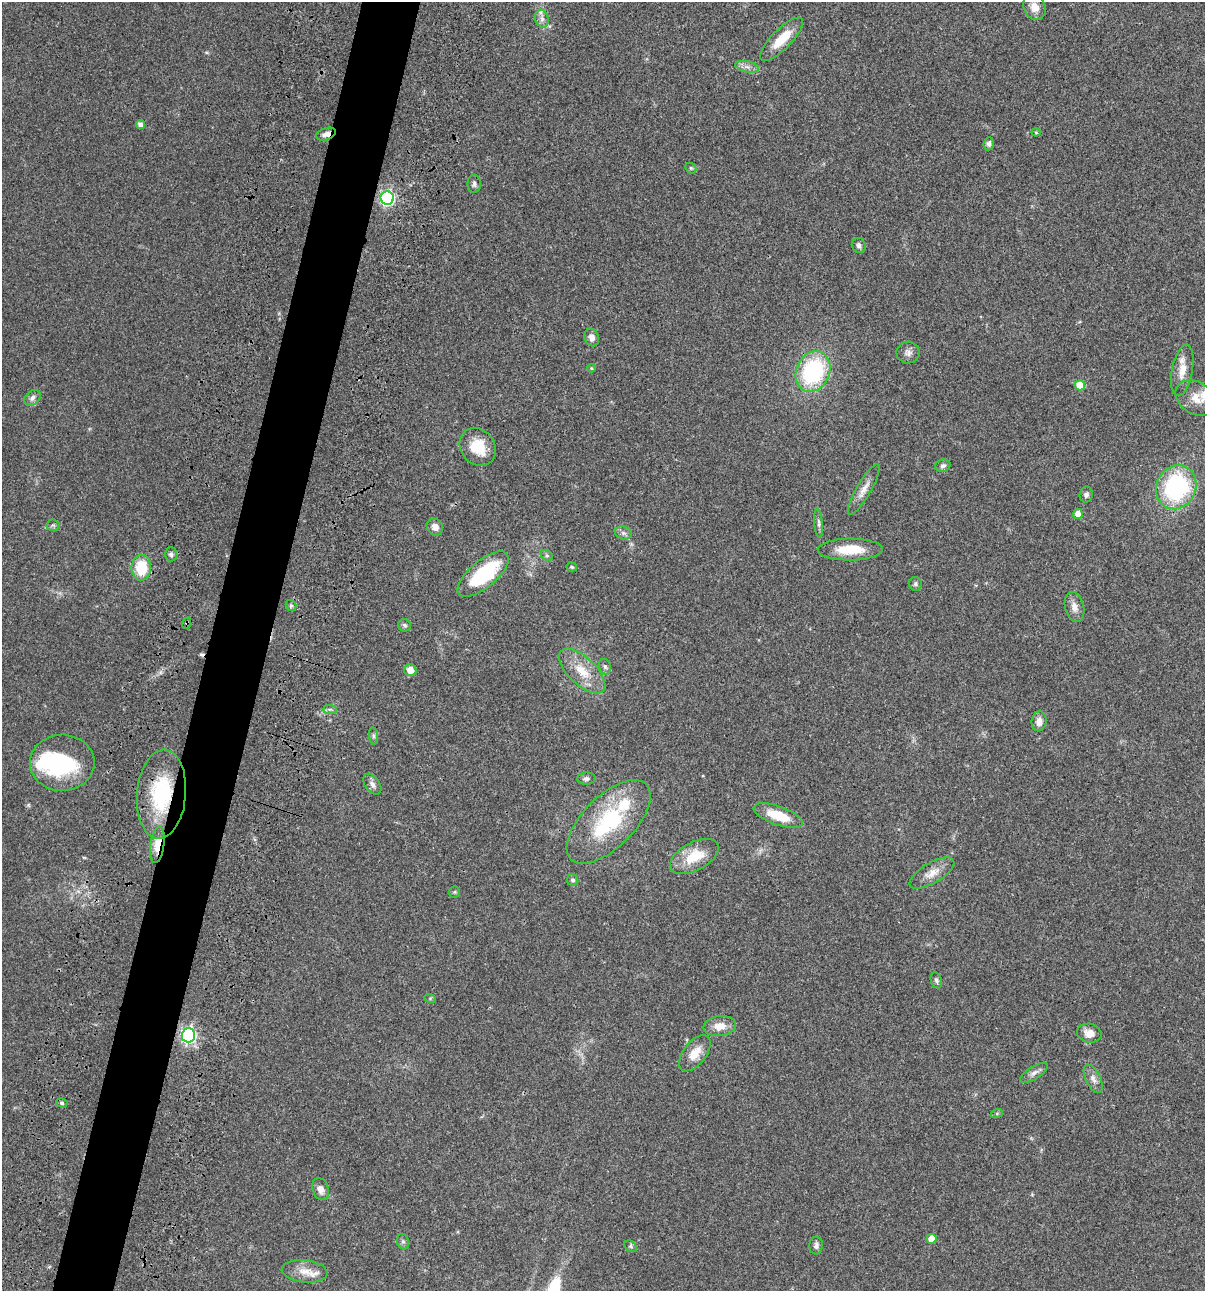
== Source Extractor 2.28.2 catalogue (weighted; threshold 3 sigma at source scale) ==
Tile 7 of 4 x 4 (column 3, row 2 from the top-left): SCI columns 2641-3843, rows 2697-3985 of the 5404 x 5390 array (HDU 1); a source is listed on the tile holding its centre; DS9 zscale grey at full resolution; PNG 1207 x 1293 px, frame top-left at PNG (2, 2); each listed source drawn as its Kron ellipse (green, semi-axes under 4 px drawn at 4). Shown black and unused: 5% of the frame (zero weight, under 3 of 4 exposures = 9% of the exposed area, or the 3 px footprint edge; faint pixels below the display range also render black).
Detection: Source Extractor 2.28.2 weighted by HDU 2 'WHT'; one run over the whole footprint, this tile lists its part. Background 0.0465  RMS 0.0053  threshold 0.0238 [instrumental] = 3 sigma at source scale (4.5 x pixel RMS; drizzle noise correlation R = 1.50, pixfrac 1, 0.05/0.05 arcsec/px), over >= 5 px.
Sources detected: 78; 1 cosmic-ray / hot-pixel residue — neither listed nor drawn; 3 inside a brighter listed object's ellipse — not listed separately; the other 74 listed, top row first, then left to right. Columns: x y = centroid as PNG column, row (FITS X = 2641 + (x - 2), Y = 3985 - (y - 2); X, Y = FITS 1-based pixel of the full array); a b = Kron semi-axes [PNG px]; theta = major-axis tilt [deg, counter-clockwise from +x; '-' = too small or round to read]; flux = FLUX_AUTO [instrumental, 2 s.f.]
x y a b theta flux
1034 7 13 10 -64 4.7
542 19 9 6 -75 2
782 39 29 10 45 12
747 67 12 5 -12 2.4
140 124 5 4 - 2.6
1036 132 4 4 - 0.53
326 134 10 6 17 2.4
989 144 7 5 85 1.4
691 168 6 5 - 0.75
474 184 9 6 89 1.4
387 198 7 6 - 120
859 245 8 7 - 1.5
592 338 9 7 -72 3.1
908 353 11 11 - 2.6
591 368 4 4 - 0.54
1182 370 26 10 79 7.1
813 371 21 16 66 55
1080 385 5 5 - 13
32 398 9 7 42 2.2
1196 398 22 16 -33 8.5
478 447 20 17 -53 13
943 466 8 6 15 1.4
1176 487 22 19 64 60
864 489 29 7 60 4.7
1086 495 8 6 80 1.4
1078 514 5 5 - 3.8
819 523 14 4 -85 1.5
53 525 6 6 - 1
435 527 9 7 -50 3
623 533 9 6 -16 1.8
850 550 32 11 1 13
171 554 7 6 - 1.3
547 555 6 5 - 0.83
572 567 5 4 - 0.79
141 568 13 9 88 17
483 574 31 13 40 36
915 584 7 6 - 0.99
291 606 6 5 - 0.93
1074 607 15 9 -77 3.7
187 623 6 4 70 0.63
405 625 6 6 - 1.1
605 667 8 6 -73 1.2
410 670 6 6 - 4.8
582 671 29 13 -43 12
330 709 7 4 -1 1
1039 721 10 7 82 3.3
373 736 8 4 -82 0.99
62 763 32 28 1 40
586 779 9 6 2 1.5
372 784 11 7 -54 2.2
161 794 45 24 85 40
778 816 26 9 -20 14
609 822 53 25 45 46
157 845 18 7 82 8.5
694 856 26 14 28 14
932 873 25 10 31 5.8
573 880 6 5 - 1.1
454 892 6 5 - 0.8
936 980 8 5 -70 1.1
430 998 6 4 -18 0.64
720 1026 16 10 7 5.8
1089 1033 12 9 -12 4.8
188 1035 7 7 - 130
695 1053 21 11 52 7.3
1034 1073 16 6 32 2.5
1093 1079 15 7 -64 2.9
62 1103 6 4 -16 0.86
997 1113 6 4 19 0.68
321 1189 11 8 -70 3.3
931 1239 5 5 - 7
403 1242 8 6 -74 1.2
631 1246 7 5 -37 0.92
816 1246 9 6 84 1.8
305 1271 23 11 -6 7.2
Overlapping masked pixels (flux is a lower limit): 4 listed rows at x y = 326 134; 187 623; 161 794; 157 845